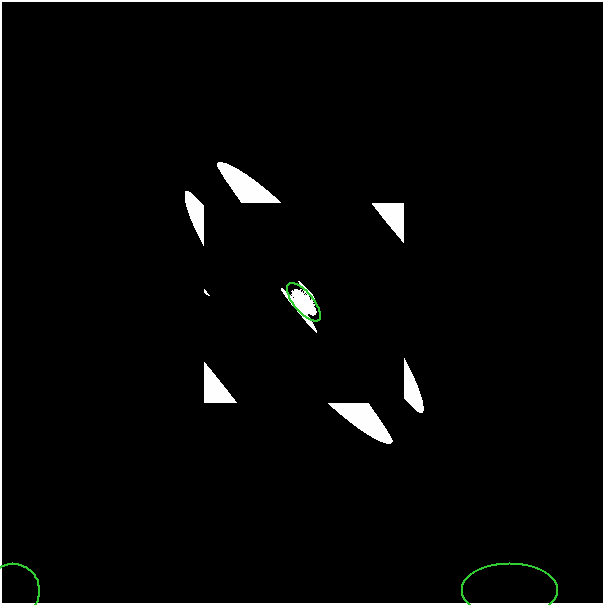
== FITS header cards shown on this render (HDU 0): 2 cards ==
NAXIS1  =                  601
NAXIS2  =                  601

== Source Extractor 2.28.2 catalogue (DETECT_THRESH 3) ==
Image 601 x 601 px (HDU 0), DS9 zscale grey, 1 PNG px = 1 image px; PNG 605 x 605 px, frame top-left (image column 1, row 601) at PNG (2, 2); each listed source drawn as its Kron ellipse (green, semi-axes under 4 px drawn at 4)
Background 0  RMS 6.1e-29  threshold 1.83e-28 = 3 sigma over >= 5 px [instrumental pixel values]
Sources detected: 13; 10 with non-positive FLUX_AUTO (blend fragments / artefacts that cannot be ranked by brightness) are neither listed nor drawn; the other 3 listed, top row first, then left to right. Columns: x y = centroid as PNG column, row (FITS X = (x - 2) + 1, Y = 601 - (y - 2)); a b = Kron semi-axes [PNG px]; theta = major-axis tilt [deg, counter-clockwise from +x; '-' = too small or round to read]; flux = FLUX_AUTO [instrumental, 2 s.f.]
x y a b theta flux
304 302 23 9 -50 1.5e+01
13 591 27 26 - 5.4e-15
510 591 48 27 0 3.2e-13
At the frame edge (FLAGS 8, measured only in part): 2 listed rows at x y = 13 591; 510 591
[10 non-positive-flux detections neither listed nor drawn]